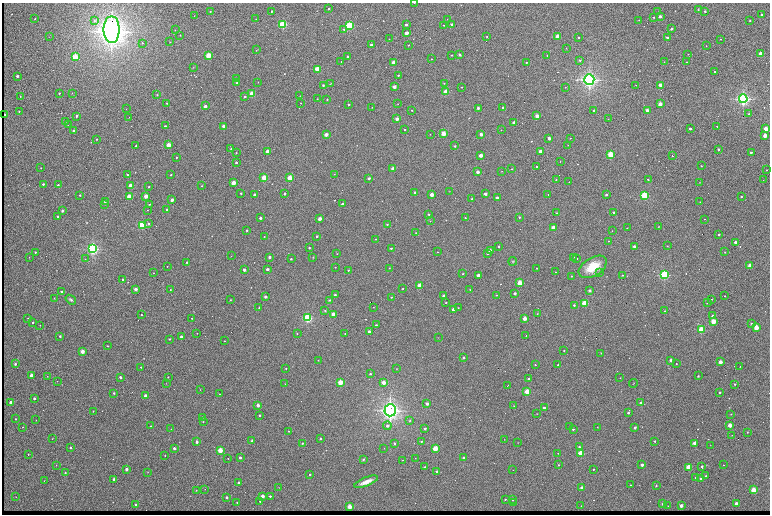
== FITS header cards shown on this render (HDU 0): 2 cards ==
NAXIS1  =                 1536 /fastest changing axis
NAXIS2  =                 1024 /next to fastest changing axis

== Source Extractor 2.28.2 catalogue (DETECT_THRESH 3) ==
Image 1536 x 1024 px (HDU 0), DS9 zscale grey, zoomed out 1/2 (1 PNG px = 2 x 2 image px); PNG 772 x 516 px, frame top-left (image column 1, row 1023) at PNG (2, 3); each listed source drawn as its Kron ellipse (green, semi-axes under 4 px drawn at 4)
Background 752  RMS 30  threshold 91.3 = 3 sigma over >= 5 px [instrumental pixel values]
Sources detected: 547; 95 cannot appear on this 1/2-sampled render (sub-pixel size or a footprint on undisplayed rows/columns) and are neither listed nor drawn; the other 452 listed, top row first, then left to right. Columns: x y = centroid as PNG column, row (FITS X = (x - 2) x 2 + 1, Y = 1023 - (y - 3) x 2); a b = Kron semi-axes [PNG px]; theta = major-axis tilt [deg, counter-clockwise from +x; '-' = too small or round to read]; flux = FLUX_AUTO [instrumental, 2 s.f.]
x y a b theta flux
414 3 2 1 - 2.5e+03
329 9 2 2 - 1.1e+04
698 10 4 2 - 4.8e+03
210 11 3 3 - 5.0e+03
272 11 2 2 - 1.5e+04
705 11 2 2 - 1.4e+04
658 12 4 2 - 5.2e+03
761 14 2 2 - 1.1e+04
194 16 2 1 - 2.2e+03
660 16 2 2 - 4.7e+04
654 17 3 2 - 5.4e+03
35 19 2 2 - 5.0e+03
256 19 2 1 - 2.2e+03
447 19 2 2 - 2.4e+03
639 20 2 1 - 2.2e+03
94 21 4 3 - 1.1e+04
750 21 2 2 - 9.7e+03
283 24 3 3 - 8.0e+05
452 24 2 2 - 1.9e+04
349 25 3 3 - 7.9e+05
406 25 2 2 - 2.5e+04
444 25 2 2 - 5.4e+03
344 29 3 2 - 1.1e+04
672 29 2 2 - 2.2e+04
112 30 13 8 -90 8.2e+06
175 30 2 2 - 2.3e+03
407 33 2 2 - 1.2e+05
180 35 3 2 - 2.4e+03
487 36 2 1 - 4.2e+03
49 37 2 1 - 1.4e+03
557 37 2 2 - 9.7e+04
579 37 2 2 - 1.1e+04
667 37 2 2 - 2.5e+04
389 39 2 1 - 2.3e+03
721 39 2 1 - 2.8e+03
170 42 2 2 - 2.7e+03
142 43 3 2 - 4.8e+03
371 45 2 2 - 3.3e+04
408 45 2 2 - 6.1e+03
706 46 2 1 - 4.0e+03
566 48 2 2 - 2.2e+03
257 50 4 1 - 2.9e+03
760 53 2 2 - 7.2e+04
688 54 2 2 - 2.5e+03
208 55 2 2 - 3.6e+05
452 55 2 2 - 9.2e+03
460 55 2 2 - 3.0e+04
547 55 2 2 - 4.2e+03
75 57 3 2 - 6.0e+05
348 57 2 2 - 2.6e+04
431 59 2 2 - 4.1e+03
580 60 3 2 - 6.2e+03
341 61 2 2 - 2.9e+03
393 62 2 2 - 1.4e+05
664 62 2 2 - 2.1e+03
687 62 2 2 - 3.2e+03
526 63 2 2 - 4.4e+03
193 67 3 2 - 2.0e+03
317 69 2 2 - 4.6e+05
715 72 2 2 - 1.2e+04
398 75 2 2 - 6.7e+03
17 76 2 2 - 2.8e+04
236 79 2 2 - 3.6e+03
589 79 5 5 - 2.4e+06
237 82 2 2 - 1.3e+04
258 82 2 1 - 2.3e+03
444 83 2 2 - 5.2e+03
330 84 3 2 - 2.4e+03
323 85 3 2 - 7.5e+03
636 85 2 1 - 2.7e+03
660 85 2 2 - 1.5e+05
394 87 2 2 - 8.5e+04
462 87 2 2 - 3.9e+03
565 87 2 2 - 3.2e+03
446 92 2 2 - 4.1e+05
72 93 3 2 - 2.1e+03
59 94 2 2 - 5.2e+03
252 94 2 2 - 3.5e+05
157 95 2 2 - 5.0e+03
20 96 2 2 - 2.4e+03
245 96 2 2 - 9.8e+03
300 96 2 1 - 1.7e+03
317 99 2 2 - 3.4e+03
327 99 2 2 - 7.7e+03
743 99 4 4 - 1.6e+06
167 103 2 2 - 5.6e+03
301 103 2 1 - 2.6e+03
349 104 2 2 - 1.2e+04
398 104 2 2 - 2.3e+03
660 104 2 2 - 1.6e+05
205 106 2 2 - 7.0e+04
372 107 2 2 - 2.4e+03
478 108 2 2 - 4.2e+04
503 108 2 2 - 2.1e+04
126 109 2 2 - 2.2e+03
412 110 2 2 - 1.1e+04
594 110 2 2 - 1.8e+04
647 110 2 2 - 9.6e+04
19 111 2 2 - 6.0e+03
749 114 2 2 - 5.3e+03
4 115 2 2 - 6.1e+04
76 116 2 2 - 2.0e+04
537 116 2 2 - 1.3e+05
129 117 2 1 - 1.9e+03
397 119 2 2 - 1.0e+05
608 119 2 2 - 1.5e+03
65 121 2 2 - 9.7e+03
514 123 2 2 - 8.5e+04
68 125 2 2 - 1.5e+03
165 126 2 2 - 1.0e+04
224 126 2 2 - 1.0e+05
717 126 2 2 - 4.5e+03
404 129 2 2 - 5.7e+03
690 129 2 2 - 2.6e+04
766 129 2 2 - 2.4e+05
73 130 2 2 - 2.6e+04
501 130 2 1 - 4.0e+03
443 133 2 2 - 2.8e+05
430 134 2 1 - 2.7e+03
481 134 2 2 - 9.8e+04
326 135 2 2 - 1.1e+05
765 135 2 2 - 1.8e+05
549 138 2 2 - 6.1e+04
570 138 2 2 - 2.4e+03
97 139 2 2 - 8.4e+03
169 145 2 2 - 2.1e+05
568 145 2 2 - 2.4e+03
136 146 2 2 - 1.1e+04
455 146 2 2 - 1.2e+04
231 149 2 2 - 4.4e+03
718 149 2 2 - 2.6e+04
267 151 2 2 - 1.0e+05
540 151 2 2 - 7.5e+04
751 152 2 2 - 1.5e+04
236 153 2 2 - 2.7e+03
611 154 2 2 - 5.6e+05
481 155 2 2 - 1.4e+05
673 156 3 1 - 8.8e+03
176 157 2 2 - 5.8e+03
236 162 2 2 - 1.9e+04
560 162 2 2 - 2.2e+03
701 166 2 2 - 5.4e+03
537 167 2 2 - 1.3e+04
41 168 2 2 - 5.1e+03
393 169 2 2 - 1.1e+05
512 169 2 1 - 3.0e+03
767 170 2 1 - 3.2e+03
502 171 2 2 - 2.0e+03
478 172 2 2 - 5.7e+04
334 174 2 2 - 1.9e+03
127 175 2 2 - 8.0e+03
171 175 2 2 - 7.1e+03
264 178 2 2 - 3.5e+05
290 178 2 2 - 3.0e+05
369 178 2 2 - 2.4e+04
648 179 2 2 - 8.2e+03
556 180 2 2 - 5.4e+03
763 180 2 1 - 1.3e+04
569 182 2 1 - 2.7e+03
699 182 2 1 - 1.8e+03
234 183 2 2 - 2.3e+05
43 184 2 2 - 2.0e+04
58 185 2 2 - 1.0e+04
130 186 2 2 - 2.4e+05
202 186 2 2 - 3.7e+03
149 187 2 2 - 7.3e+03
449 191 2 1 - 1.6e+03
241 193 2 2 - 1.2e+04
415 193 2 2 - 4.1e+04
285 194 2 2 - 2.3e+04
485 194 2 2 - 5.0e+04
548 194 2 1 - 3.7e+03
80 195 2 2 - 1.2e+04
254 195 2 2 - 3.5e+04
432 195 2 2 - 1.2e+05
606 195 2 2 - 2.4e+04
146 196 2 2 - 1.6e+05
645 196 3 3 - 8.1e+05
129 197 2 2 - 3.7e+05
741 197 2 2 - 8.5e+03
497 198 2 2 - 3.0e+04
472 199 2 2 - 1.4e+04
172 200 2 2 - 6.6e+04
105 202 2 2 - 1.4e+04
700 202 2 2 - 2.3e+03
104 204 2 2 - 2.3e+03
149 204 2 2 - 5.6e+03
342 204 2 2 - 1.1e+04
147 210 3 1 - 4.8e+03
167 210 2 2 - 4.6e+04
62 211 2 2 - 3.4e+04
614 212 2 2 - 2.4e+04
556 213 2 2 - 5.1e+03
429 214 2 2 - 1.1e+04
58 216 2 2 - 1.3e+04
519 217 2 2 - 1.3e+04
260 218 2 2 - 3.2e+04
465 218 2 2 - 6.0e+03
320 219 2 2 - 7.5e+04
704 219 2 2 - 2.3e+03
430 221 3 2 - 3.3e+03
149 223 2 2 - 1.0e+04
387 224 2 2 - 7.3e+03
142 225 3 3 - 7.2e+05
658 227 2 1 - 2.6e+03
553 228 2 2 - 1.6e+05
627 228 2 2 - 4.8e+03
247 230 2 2 - 1.6e+04
612 231 2 2 - 3.1e+03
416 233 2 2 - 2.8e+03
719 234 2 2 - 1.6e+04
264 236 2 2 - 2.7e+03
317 236 2 2 - 1.4e+04
375 239 2 1 - 2.2e+03
608 241 2 2 - 2.8e+03
735 242 2 2 - 4.9e+04
499 246 2 2 - 9.0e+03
634 246 2 2 - 4.2e+04
667 246 2 2 - 4.7e+03
309 248 2 2 - 8.6e+03
391 248 2 2 - 9.1e+03
92 249 4 3 - 1.4e+06
490 251 2 2 - 6.2e+04
35 252 2 2 - 8.5e+03
437 252 2 2 - 2.3e+03
725 252 2 2 - 4.9e+03
488 253 2 2 - 1.6e+04
337 254 2 2 - 3.0e+03
231 256 2 1 - 1.1e+03
29 257 2 1 - 2.0e+03
270 257 2 2 - 3.5e+04
313 257 4 2 - 3.5e+03
574 257 2 1 - 2.0e+03
577 258 2 2 - 5.7e+03
85 259 2 2 - 4.3e+03
291 259 2 2 - 9.9e+03
513 261 4 4 - 6.6e+03
187 262 2 2 - 9.5e+03
750 265 2 2 - 2.5e+05
167 266 2 1 - 2.9e+03
335 267 2 2 - 2.8e+03
593 267 15 9 32 1.5e+05
389 268 2 2 - 2.6e+03
537 268 2 1 - 2.7e+03
267 269 2 2 - 3.3e+04
244 270 2 2 - 4.5e+04
348 270 2 2 - 6.2e+03
555 272 2 1 - 1.8e+03
153 273 2 1 - 3.2e+03
599 273 2 2 - 8.8e+03
463 274 2 2 - 3.8e+03
478 275 2 2 - 7.0e+04
622 275 2 2 - 4.6e+03
664 275 3 3 - 1.0e+06
572 276 2 2 - 2.9e+03
123 280 2 2 - 1.8e+04
520 283 2 2 - 3.8e+05
420 286 2 2 - 2.6e+05
403 288 2 1 - 4.0e+03
136 289 2 2 - 8.2e+04
470 289 2 2 - 2.1e+03
170 290 3 3 - 4.0e+03
61 291 2 2 - 9.2e+03
590 291 2 2 - 4.0e+04
515 293 2 2 - 3.8e+04
335 295 2 2 - 1.3e+04
496 295 2 2 - 3.3e+03
444 296 2 2 - 5.4e+04
725 296 2 2 - 5.4e+03
265 297 2 2 - 3.4e+04
391 297 2 2 - 5.2e+03
54 298 4 2 - 3.7e+03
711 299 2 2 - 3.4e+03
71 300 6 3 -37 1.3e+04
230 300 2 2 - 5.1e+03
329 300 3 3 - 5.2e+03
446 302 2 2 - 8.6e+03
585 303 2 2 - 5.6e+05
707 303 2 2 - 7.2e+03
574 305 2 2 - 1.2e+04
373 307 2 1 - 2.8e+03
259 308 2 2 - 4.5e+03
458 308 2 2 - 3.2e+03
454 309 2 2 - 1.1e+05
325 311 3 3 - 4.5e+03
665 311 2 2 - 4.0e+03
333 314 2 2 - 1.6e+05
537 314 2 2 - 2.9e+03
141 315 2 2 - 7.4e+03
712 316 2 2 - 2.5e+04
28 318 2 2 - 4.8e+03
192 318 2 2 - 4.5e+03
307 318 3 3 - 1.0e+06
524 318 2 2 - 1.4e+05
713 321 2 2 - 3.4e+05
33 322 2 2 - 7.6e+03
751 323 3 3 - 4.0e+03
40 325 2 2 - 3.3e+03
376 325 2 2 - 1.0e+04
756 327 2 2 - 3.6e+05
701 330 2 2 - 5.7e+05
369 331 2 2 - 2.5e+04
197 333 2 2 - 4.1e+03
297 333 2 2 - 5.7e+03
345 334 2 2 - 3.4e+03
526 335 2 2 - 2.6e+03
60 336 3 2 - 6.9e+03
181 337 2 2 - 2.7e+04
438 337 2 1 - 1.3e+03
170 339 2 2 - 1.1e+04
224 341 2 1 - 2.6e+03
107 346 2 2 - 4.1e+03
564 350 2 2 - 3.8e+03
82 351 2 2 - 1.6e+05
601 353 2 2 - 3.2e+03
464 358 2 2 - 1.0e+04
318 360 2 2 - 3.3e+03
670 360 2 2 - 4.5e+04
720 362 2 2 - 1.6e+05
15 364 2 2 - 2.1e+04
676 364 2 2 - 6.1e+03
535 365 2 2 - 6.4e+03
558 365 2 2 - 8.7e+03
740 366 2 1 - 3.9e+03
141 367 2 2 - 8.4e+03
286 368 2 2 - 5.7e+03
396 369 2 2 - 2.1e+03
370 374 2 2 - 8.8e+03
31 375 2 2 - 8.6e+04
47 376 2 2 - 2.5e+03
698 376 2 2 - 1.1e+04
120 377 2 2 - 2.6e+04
168 377 2 2 - 5.2e+03
620 378 2 1 - 2.4e+03
529 379 2 2 - 1.3e+04
57 381 2 1 - 1.5e+03
340 382 2 2 - 3.7e+05
384 382 2 2 - 1.5e+05
166 383 2 2 - 1.5e+03
633 383 4 1 - 1.9e+03
285 384 2 2 - 2.4e+03
735 384 2 2 - 1.3e+04
507 386 2 1 - 3.8e+03
200 390 2 2 - 1.8e+03
527 392 2 2 - 3.9e+05
719 392 2 2 - 1.7e+04
114 393 2 2 - 1.2e+04
219 394 2 2 - 4.3e+03
145 396 2 2 - 9.6e+04
34 398 2 2 - 2.6e+04
11 402 2 2 - 4.3e+04
641 403 2 2 - 3.9e+04
427 404 2 2 - 3.8e+04
258 405 2 2 - 6.4e+04
514 406 2 1 - 2.1e+03
544 408 2 2 - 2.7e+04
390 410 6 5 - 3.1e+06
93 411 2 2 - 7.0e+03
628 413 2 2 - 1.8e+04
537 414 2 2 - 2.3e+03
731 414 2 1 - 5.1e+03
259 415 2 2 - 9.0e+03
202 417 2 1 - 3.9e+03
16 419 2 2 - 8.3e+03
36 420 2 2 - 2.1e+03
410 420 3 3 - 4.8e+03
203 422 2 2 - 4.9e+03
730 425 2 2 - 1.8e+05
151 426 2 2 - 3.4e+03
387 426 4 3 - 2.1e+04
22 427 2 1 - 2.7e+03
570 427 2 2 - 1.5e+04
597 427 2 1 - 2.1e+03
635 427 2 2 - 3.5e+04
171 429 2 2 - 2.9e+03
425 429 2 2 - 1.8e+04
573 429 2 2 - 7.1e+03
289 431 2 2 - 3.7e+03
747 432 2 2 - 3.6e+03
732 435 2 2 - 2.8e+03
52 439 2 2 - 4.0e+03
321 439 2 2 - 8.9e+03
504 439 2 1 - 1.7e+03
252 440 3 3 - 8.8e+03
421 441 2 2 - 7.9e+03
655 441 2 2 - 1.1e+04
197 442 2 2 - 4.7e+04
302 443 2 2 - 7.2e+03
395 443 2 2 - 1.3e+04
518 443 2 1 - 1.7e+03
695 443 2 2 - 1.9e+05
710 445 2 1 - 1.6e+03
70 447 2 2 - 1.5e+04
579 447 2 2 - 1.3e+04
174 448 2 2 - 3.4e+04
384 448 2 1 - 1.3e+03
435 448 2 2 - 3.7e+05
220 450 2 2 - 3.1e+05
558 453 2 2 - 2.2e+03
581 453 2 2 - 4.9e+05
28 454 2 2 - 9.1e+03
165 456 2 1 - 2.3e+03
228 458 2 1 - 3.0e+03
240 458 2 2 - 3.1e+04
415 458 2 2 - 1.7e+03
463 458 2 2 - 2.2e+04
363 459 3 2 - 8.0e+03
402 460 2 2 - 2.0e+03
56 465 2 2 - 2.7e+03
558 465 2 2 - 6.2e+03
642 465 2 2 - 5.3e+04
723 465 2 2 - 4.1e+03
702 466 2 2 - 2.0e+04
425 467 2 2 - 1.5e+04
689 467 2 2 - 4.3e+05
126 469 2 2 - 5.3e+04
593 469 2 2 - 6.7e+03
513 470 2 1 - 1.8e+03
437 471 2 2 - 3.9e+04
147 472 2 2 - 2.0e+03
65 473 2 2 - 8.2e+03
310 474 2 2 - 7.8e+03
706 476 2 2 - 1.4e+04
696 477 2 2 - 9.0e+03
700 478 2 2 - 1.9e+04
114 479 2 2 - 5.4e+04
44 481 2 2 - 4.2e+03
366 482 13 4 22 5.3e+04
239 483 2 2 - 3.6e+04
631 485 2 1 - 2.6e+03
656 486 2 2 - 7.6e+03
279 487 2 1 - 1.4e+03
582 488 3 3 - 2.2e+04
205 489 2 2 - 2.8e+03
196 490 2 2 - 2.5e+03
754 490 2 2 - 4.2e+05
262 496 2 2 - 8.2e+04
270 496 2 2 - 1.4e+04
16 497 2 2 - 1.7e+03
227 497 2 2 - 2.9e+04
505 499 2 2 - 5.5e+03
513 500 2 2 - 1.3e+04
260 501 2 2 - 4.8e+03
237 502 2 2 - 6.6e+03
513 503 2 2 - 4.6e+03
736 503 2 2 - 7.7e+04
663 504 2 2 - 1.5e+04
135 505 2 2 - 1.4e+04
581 506 2 2 - 3.7e+03
668 506 2 1 - 1.9e+03
681 506 2 2 - 1.0e+05
349 507 2 2 - 2.6e+05
At the frame edge (FLAGS 8, measured only in part): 1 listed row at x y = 414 3
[95 sub-pixel or undisplayed-footprint detections neither listed nor drawn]